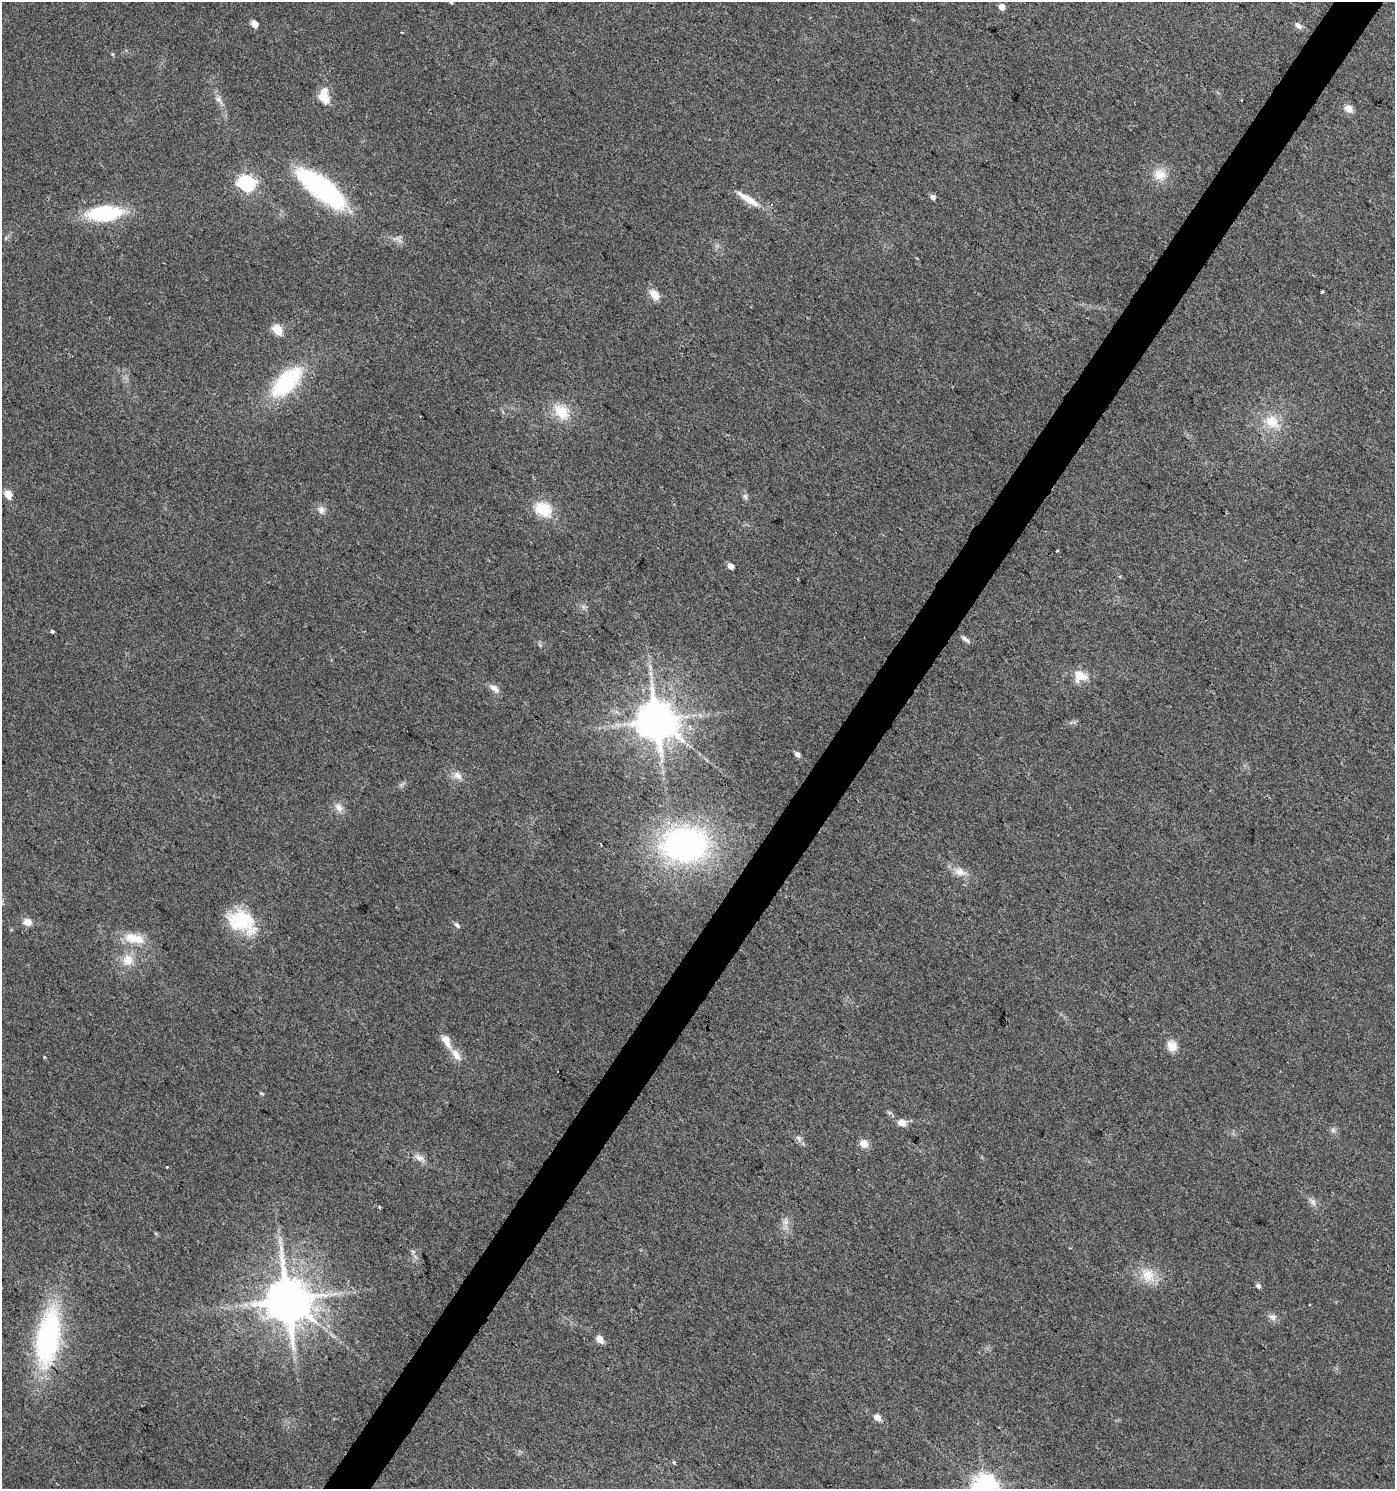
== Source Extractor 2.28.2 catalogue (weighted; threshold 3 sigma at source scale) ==
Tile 10 of 4 x 4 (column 2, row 3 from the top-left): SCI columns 1642-3034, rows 1488-2974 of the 6001 x 5954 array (HDU 1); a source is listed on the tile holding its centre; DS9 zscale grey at full resolution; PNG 1397 x 1491 px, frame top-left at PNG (2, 2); no overlay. Shown black and unused: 3% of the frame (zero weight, under 2 of 3 exposures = <1% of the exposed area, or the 3 px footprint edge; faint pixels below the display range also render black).
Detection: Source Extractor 2.28.2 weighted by HDU 2 'WHT'; one run over the whole footprint, this tile lists its part. Background 0.0242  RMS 0.0061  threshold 0.0276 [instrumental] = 3 sigma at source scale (4.5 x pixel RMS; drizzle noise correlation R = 1.50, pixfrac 1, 0.0396/0.0396 arcsec/px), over >= 5 px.
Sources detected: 67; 2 cosmic-ray / hot-pixel residue — not listed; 1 inside a brighter listed object's ellipse — not listed separately; the other 64 listed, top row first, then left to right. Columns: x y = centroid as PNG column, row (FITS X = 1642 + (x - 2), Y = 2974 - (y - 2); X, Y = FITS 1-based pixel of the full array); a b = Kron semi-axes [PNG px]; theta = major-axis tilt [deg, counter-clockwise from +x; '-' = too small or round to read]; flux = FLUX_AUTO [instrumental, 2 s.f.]
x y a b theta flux
451 2 5 3 - 0.81
1001 7 5 4 - 6.1
254 24 5 4 - 8.8
1298 26 8 6 -43 2.3
112 54 4 4 - 0.65
324 96 21 12 -86 10
218 99 10 8 -36 2.8
1349 108 9 7 -48 5.4
1160 174 17 15 6 9.3
246 183 7 7 - 170
322 189 60 20 -38 93
932 197 6 5 - 2.6
748 199 31 7 -32 11
104 213 30 13 4 55
1322 292 3 3 - 8.8
654 295 14 9 -54 6.2
278 329 6 5 - 33
287 382 38 18 45 56
561 412 19 14 -39 16
1272 422 20 17 -35 14
8 494 6 5 - 14
745 497 8 6 -80 1.9
543 509 18 13 -34 20
321 510 11 9 82 3.2
730 566 5 4 - 4.8
52 631 4 3 - 2.6
965 639 13 5 -38 2.1
1080 676 16 14 -10 9.9
494 688 13 7 -35 4
656 720 11 10 - 2200
797 754 6 5 - 2.6
458 776 14 8 -35 4
338 807 13 9 -53 4.1
684 844 40 30 0 170
959 872 15 11 -22 6.1
242 921 35 23 -31 33
27 922 10 9 - 4.4
457 925 8 5 -41 1.9
133 938 29 12 -10 14
128 960 16 15 - 9.3
446 1041 19 9 -63 7.6
1172 1046 13 11 -55 6.6
44 1057 3 3 - 0.95
261 1093 6 4 -8 0.72
902 1123 9 7 -16 5.2
1333 1130 7 4 72 1.2
798 1138 8 5 -20 1.6
864 1143 11 9 -31 4.8
419 1158 13 9 -24 4
166 1167 3 2 - 0.79
1313 1202 11 7 -59 2.8
379 1207 4 3 - 0.68
785 1222 8 7 - 2.6
280 1242 9 4 -53 2
412 1251 6 4 -70 1.1
1148 1275 19 17 67 13
1258 1286 5 4 - 2.2
287 1299 13 11 -67 3000
1273 1317 9 8 - 2.6
48 1337 61 23 81 120
600 1339 5 4 - 9
877 1418 8 6 -38 4.2
674 1462 5 3 - 0.78
985 1487 8 8 - 560
Isophote crosses this tile's border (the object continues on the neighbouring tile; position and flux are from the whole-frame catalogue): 2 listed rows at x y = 451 2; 985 1487